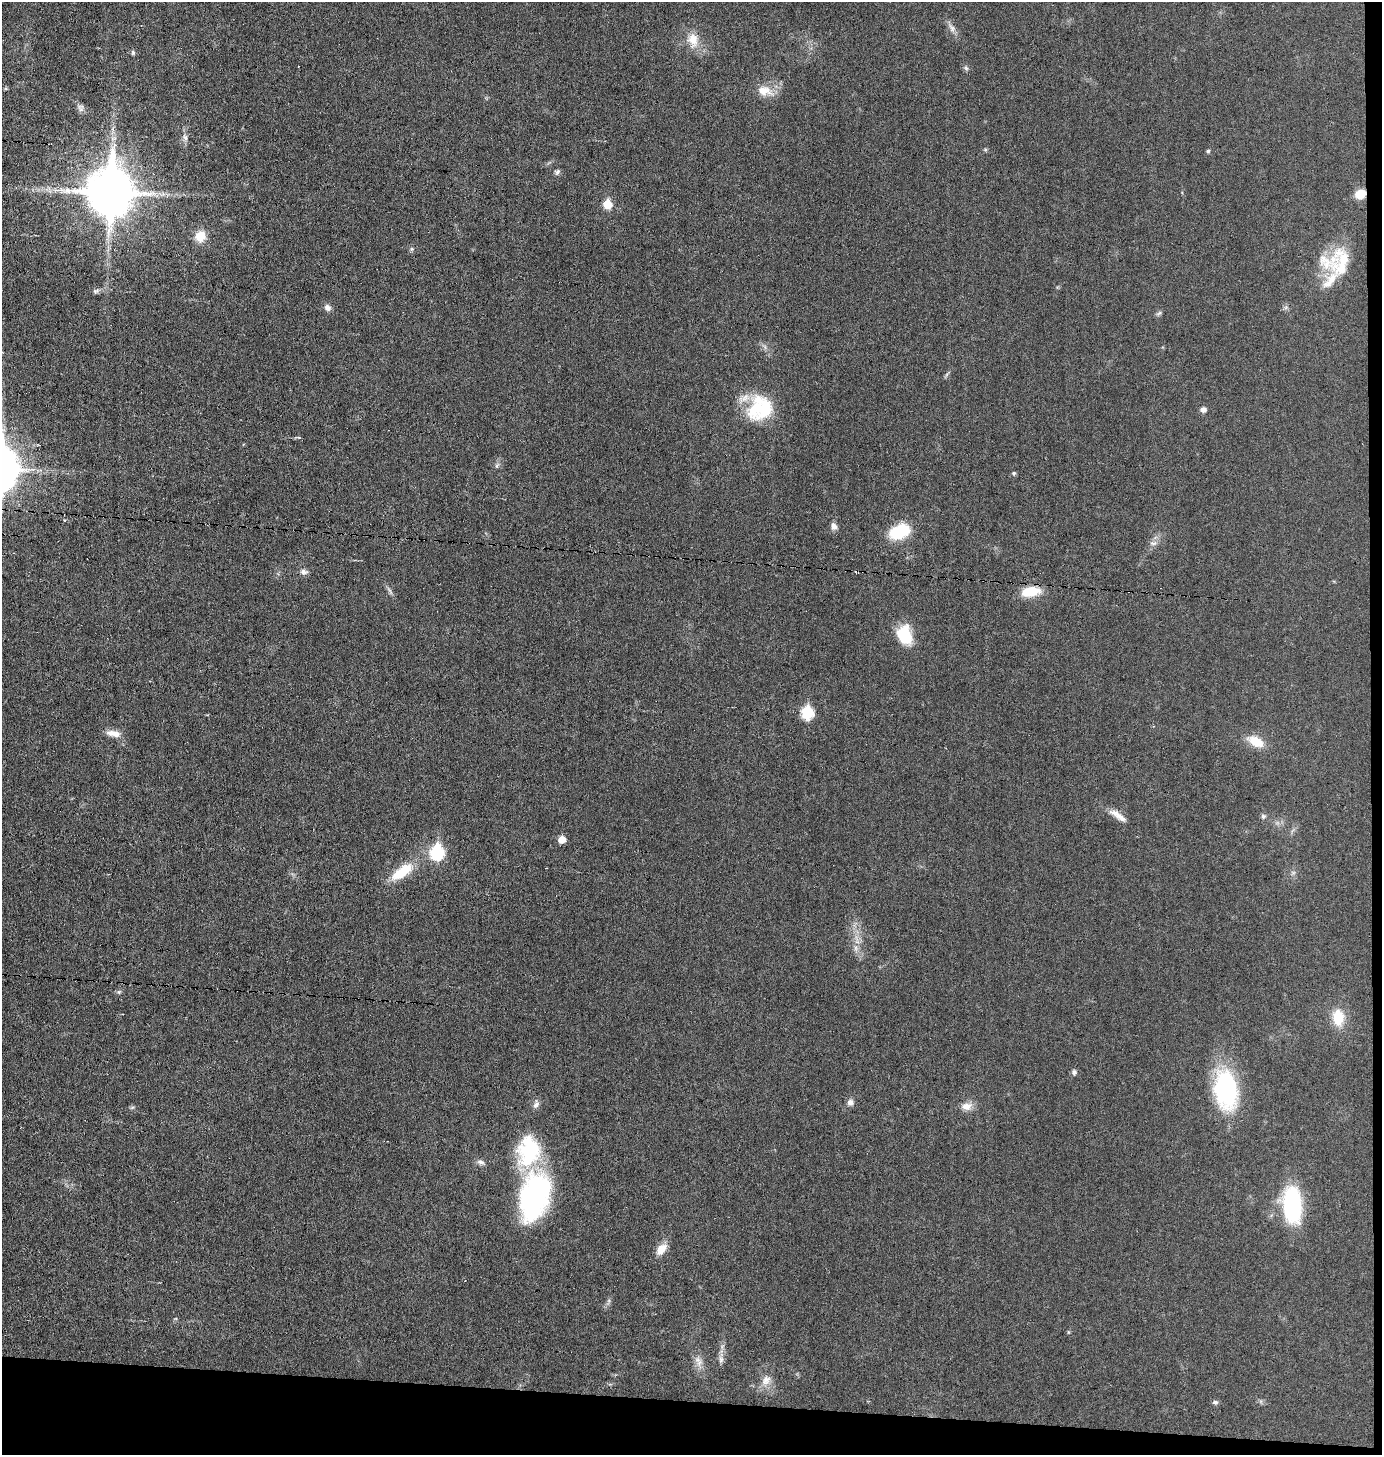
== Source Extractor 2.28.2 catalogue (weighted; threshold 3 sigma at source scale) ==
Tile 9 of 3 x 3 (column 3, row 3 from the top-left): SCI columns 2860-4239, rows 1-1453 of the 4383 x 4359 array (HDU 1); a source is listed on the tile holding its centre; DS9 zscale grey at full resolution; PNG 1384 x 1457 px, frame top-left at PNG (2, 2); no overlay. Shown black and unused: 5% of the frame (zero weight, under 3 of 6 exposures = <1% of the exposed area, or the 3 px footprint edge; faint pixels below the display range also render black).
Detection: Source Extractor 2.28.2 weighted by HDU 2 'WHT'; one run over the whole footprint, this tile lists its part. Background 0.0233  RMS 0.004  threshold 0.0163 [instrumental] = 3 sigma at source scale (4.09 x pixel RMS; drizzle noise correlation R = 1.36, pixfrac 0.8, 0.05/0.05 arcsec/px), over >= 5 px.
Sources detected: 58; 1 cosmic-ray / hot-pixel residue — not listed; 5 inside a brighter listed object's ellipse — not listed separately; the other 52 listed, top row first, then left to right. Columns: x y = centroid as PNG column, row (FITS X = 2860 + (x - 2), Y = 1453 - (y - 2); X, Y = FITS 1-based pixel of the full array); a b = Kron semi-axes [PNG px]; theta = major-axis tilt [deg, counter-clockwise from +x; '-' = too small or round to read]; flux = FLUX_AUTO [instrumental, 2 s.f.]
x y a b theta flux
952 28 9 6 -75 1.4
693 40 19 13 -74 5.5
133 53 7 5 -74 0.63
966 68 7 4 -45 0.64
764 91 17 11 -12 5.3
81 108 11 7 -81 1.3
185 137 9 5 -62 1.1
1208 151 5 4 - 0.53
557 172 8 5 61 0.9
110 192 16 13 -87 1600
1360 194 11 9 26 4.5
607 204 6 5 - 11
200 236 12 11 - 5.7
411 249 6 4 70 0.54
1340 262 42 25 78 16
96 291 7 5 22 0.79
328 308 9 7 -48 1.6
1159 313 8 4 44 0.72
762 408 33 30 -72 19
1203 409 7 6 - 1.2
1014 473 5 4 - 0.61
65 520 4 4 - 0.41
834 526 9 6 -72 1.8
900 531 22 14 21 15
1153 543 7 4 0 0.83
303 572 9 7 -14 1.3
1129 591 3 3 - 2.1
1030 592 25 12 10 7.5
904 635 22 16 -75 12
807 713 7 6 - 29
114 733 19 7 -9 3.2
1256 742 20 11 -25 6.6
1119 815 22 7 -40 3.3
1263 816 7 6 - 0.77
562 840 6 5 - 4.3
437 852 8 7 - 43
402 872 29 12 35 11
856 948 7 4 90 1
119 992 6 5 - 0.57
1338 1017 17 12 -84 8.7
1074 1072 7 6 - 0.87
1226 1090 39 22 -82 44
850 1102 8 8 - 1.5
536 1105 10 7 49 1.4
966 1106 14 10 6 3.1
481 1162 11 6 -22 1.3
534 1197 56 31 77 60
1292 1205 31 16 -86 40
661 1249 15 9 50 4.1
721 1359 9 6 -76 1.3
766 1380 15 11 56 3.5
1215 1402 7 5 1 0.92
Overlapping masked pixels (flux is a lower limit): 2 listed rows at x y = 1360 194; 1129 591